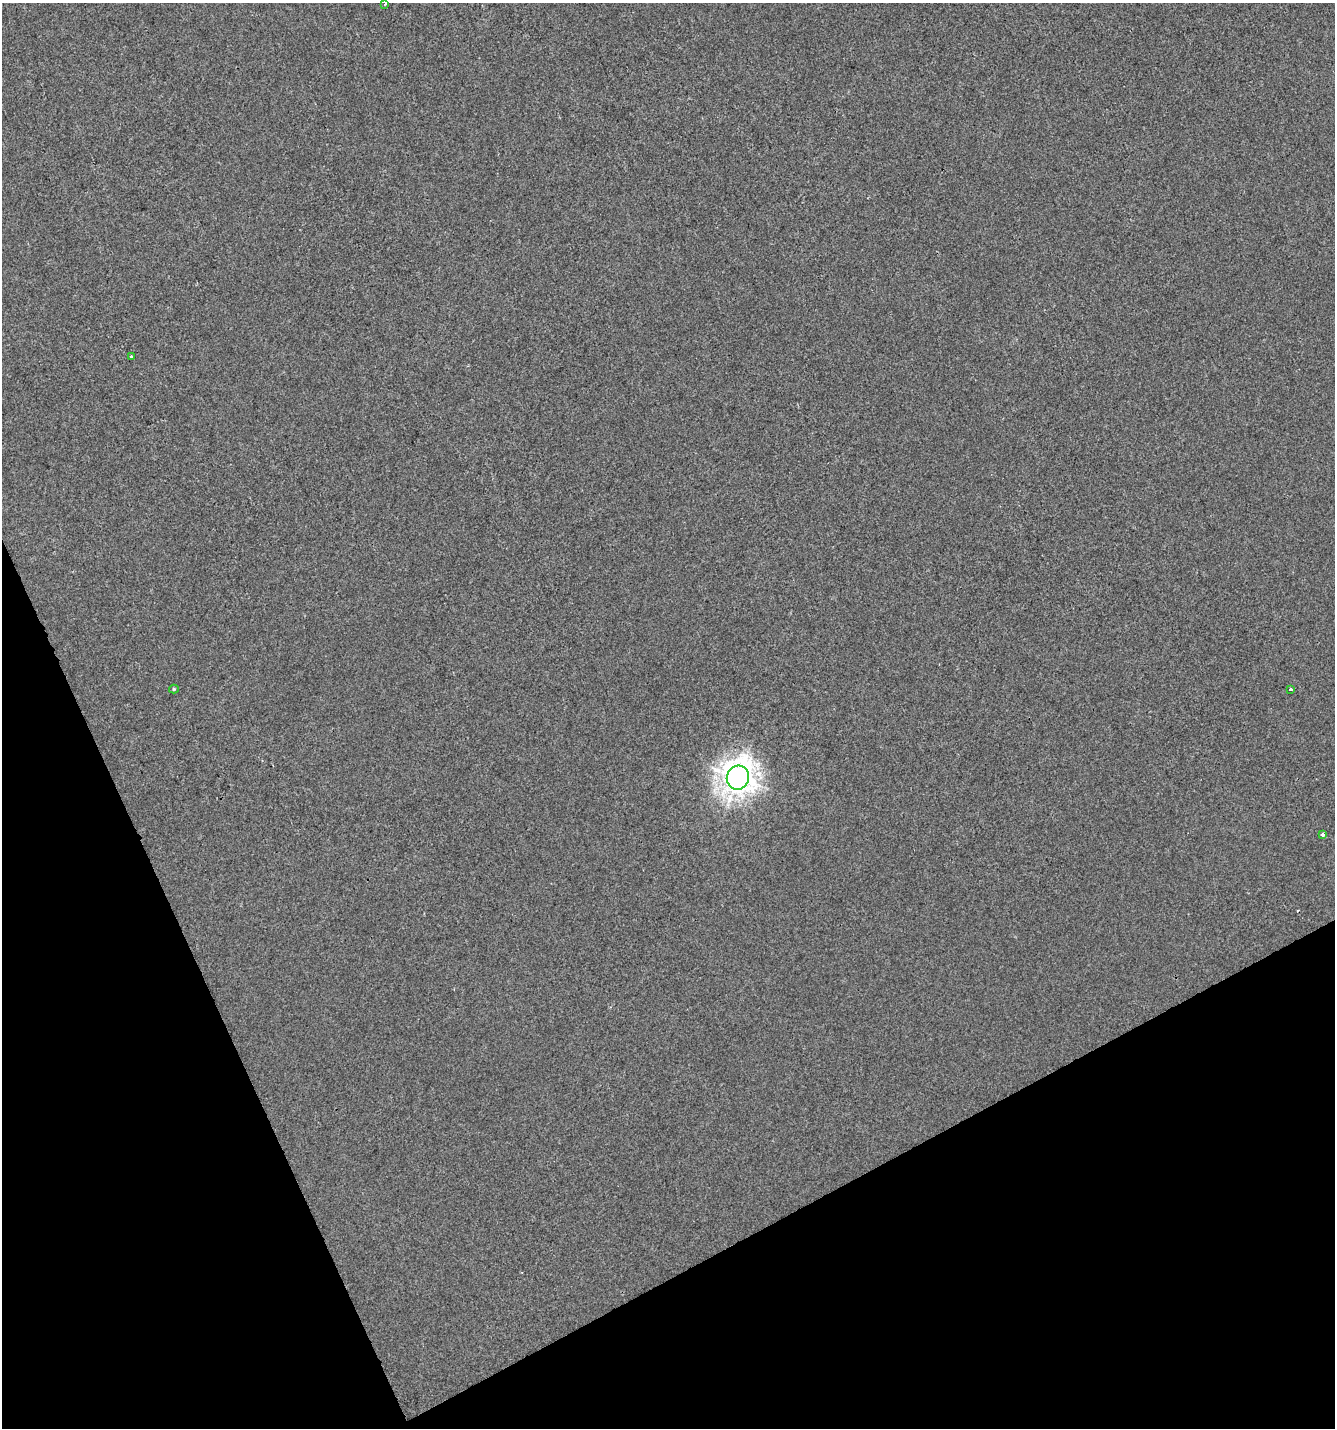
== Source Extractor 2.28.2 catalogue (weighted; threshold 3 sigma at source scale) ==
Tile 14 of 4 x 4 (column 2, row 4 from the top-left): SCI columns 1428-2760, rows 3-1428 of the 5579 x 5708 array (HDU 1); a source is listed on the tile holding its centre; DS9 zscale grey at full resolution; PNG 1337 x 1430 px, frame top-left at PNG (2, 3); each listed source drawn as its Kron ellipse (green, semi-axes under 4 px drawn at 4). Shown black and unused: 22% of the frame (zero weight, under 2 of 3 exposures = <1% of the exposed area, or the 3 px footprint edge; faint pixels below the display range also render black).
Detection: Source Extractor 2.28.2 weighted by HDU 2 'WHT'; one run over the whole footprint, this tile lists its part. Background 9.99e-06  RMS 0.0042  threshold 0.0187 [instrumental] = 3 sigma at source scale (4.5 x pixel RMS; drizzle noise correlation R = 1.50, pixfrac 1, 0.0396/0.0396 arcsec/px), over >= 5 px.
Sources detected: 6; all 6 listed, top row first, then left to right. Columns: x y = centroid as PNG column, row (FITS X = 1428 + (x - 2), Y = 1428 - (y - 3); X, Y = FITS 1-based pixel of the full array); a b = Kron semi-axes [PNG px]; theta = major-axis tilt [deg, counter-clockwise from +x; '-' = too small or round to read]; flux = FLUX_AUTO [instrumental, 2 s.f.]
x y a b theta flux
385 4 3 2 - 0.72
131 356 3 2 - 0.6
174 689 5 4 - 0.54
1291 689 3 3 - 1
738 778 12 11 - 490
1323 834 3 3 - 4.3